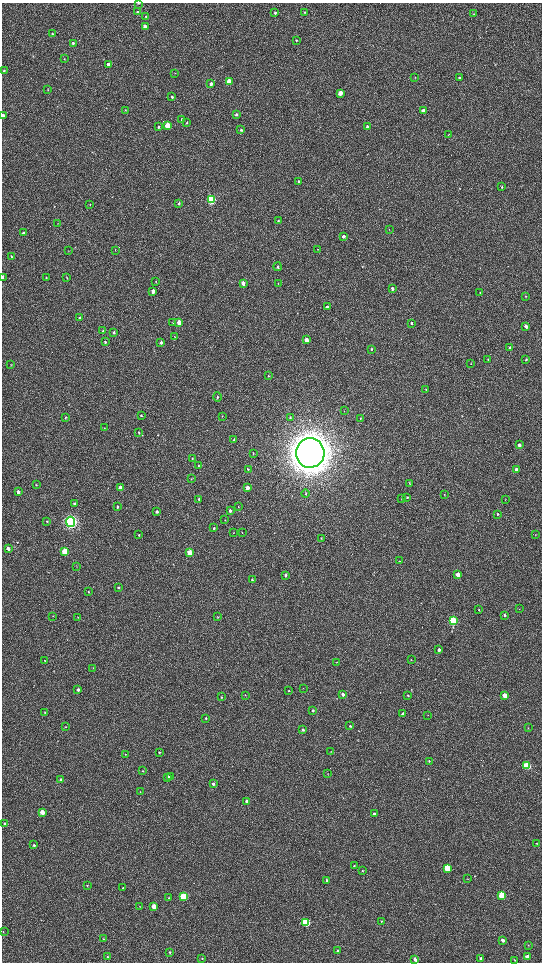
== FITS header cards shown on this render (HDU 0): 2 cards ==
NAXIS1  =                 1080 / length of data axis 1
NAXIS2  =                 1920 / length of data axis 2

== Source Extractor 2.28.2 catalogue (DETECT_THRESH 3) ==
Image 1080 x 1920 px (HDU 0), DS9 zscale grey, zoomed out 1/2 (1 PNG px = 2 x 2 image px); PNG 544 x 964 px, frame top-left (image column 1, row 1919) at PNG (2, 3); each listed source drawn as its Kron ellipse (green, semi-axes under 4 px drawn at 4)
Background 525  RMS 36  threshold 109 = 3 sigma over >= 5 px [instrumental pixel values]
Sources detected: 208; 4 cannot appear on this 1/2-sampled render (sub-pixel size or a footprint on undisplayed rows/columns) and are neither listed nor drawn; the other 204 listed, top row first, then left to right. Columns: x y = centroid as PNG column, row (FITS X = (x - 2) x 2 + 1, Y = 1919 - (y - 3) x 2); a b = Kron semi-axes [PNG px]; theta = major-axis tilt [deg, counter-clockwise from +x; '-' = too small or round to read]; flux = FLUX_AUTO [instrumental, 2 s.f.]
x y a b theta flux
138 3 3 2 - 5.7e+03
137 12 3 3 - 6.9e+03
304 12 3 2 - 5.1e+03
275 13 3 2 - 9.6e+03
474 14 4 3 - 6.1e+03
146 16 3 3 - 6.7e+03
145 26 3 3 - 2.4e+04
52 34 3 3 - 6.2e+03
296 40 3 3 - 6.3e+03
73 43 3 3 - 1.1e+04
64 59 3 2 - 3.6e+03
108 64 3 3 - 3.5e+04
4 71 3 3 - 8.3e+03
175 73 3 2 - 2.8e+03
415 77 3 2 - 2.6e+03
459 78 3 3 - 1.1e+04
229 81 3 3 - 1.4e+05
211 84 3 3 - 2.5e+04
48 90 3 2 - 4.0e+03
340 93 3 3 - 1.0e+05
172 97 4 3 - 8.3e+03
126 110 3 2 - 3.7e+03
424 111 3 3 - 5.8e+04
236 114 3 3 - 1.3e+04
3 116 3 2 - 9.2e+04
182 119 3 3 - 1.3e+04
187 123 3 3 - 5.7e+03
168 126 3 3 - 2.7e+05
158 127 3 3 - 9.5e+03
368 127 3 3 - 3.3e+04
241 130 3 3 - 1.0e+04
448 134 2 1 - 2.5e+03
298 181 3 3 - 1.0e+04
502 187 4 3 - 7.3e+03
211 200 4 3 - 9.1e+05
179 203 3 3 - 1.0e+04
90 205 3 2 - 2.8e+03
278 221 3 3 - 7.7e+03
57 223 2 2 - 2.2e+03
389 229 3 2 - 2.2e+03
23 233 3 3 - 1.7e+04
343 236 3 3 - 2.5e+04
318 249 3 2 - 3.1e+03
115 250 3 2 - 2.9e+03
68 251 3 2 - 2.6e+03
12 257 3 3 - 6.7e+03
278 267 4 3 - 7.7e+03
3 277 3 2 - 8.2e+03
46 278 4 2 - 3.0e+03
67 278 4 3 - 5.4e+03
156 281 3 2 - 3.6e+03
243 283 4 3 - 3.1e+04
278 283 3 2 - 4.0e+03
392 289 3 3 - 2.1e+04
153 291 3 3 - 3.6e+04
480 292 3 2 - 2.7e+03
526 296 3 2 - 3.7e+03
327 307 3 3 - 3.0e+04
80 317 4 3 - 1.1e+04
173 322 3 2 - 4.3e+03
179 322 4 3 - 1.1e+05
411 323 3 3 - 1.0e+04
526 326 3 3 - 4.2e+04
103 331 3 2 - 4.0e+03
114 332 4 3 - 1.2e+04
175 337 3 2 - 4.1e+03
306 340 3 3 - 4.6e+04
105 342 3 2 - 9.8e+03
161 342 4 3 - 1.3e+04
510 347 3 3 - 1.1e+04
371 349 3 3 - 6.2e+03
488 359 3 3 - 5.1e+03
526 359 3 3 - 8.1e+03
471 364 3 2 - 2.9e+03
11 365 3 2 - 3.0e+03
268 376 3 2 - 3.4e+03
426 390 3 3 - 4.2e+03
217 397 5 3 - 9.4e+03
344 411 4 2 - 2.8e+03
141 415 3 3 - 6.4e+03
222 416 2 2 - 2.5e+03
65 417 3 3 - 6.7e+03
290 417 4 3 - 9.0e+03
360 418 3 2 - 4.0e+03
104 428 3 2 - 4.0e+03
139 432 3 3 - 6.1e+03
234 440 3 3 - 8.6e+03
519 445 3 3 - 2.4e+04
253 453 3 2 - 3.3e+03
310 453 14 14 - 2.0e+07
192 458 3 2 - 4.0e+03
198 465 3 2 - 4.8e+03
248 469 3 2 - 4.9e+03
516 469 3 3 - 2.7e+04
191 479 3 2 - 2.7e+03
409 483 3 2 - 4.5e+03
36 485 3 2 - 3.3e+03
121 488 3 3 - 7.5e+04
247 488 3 3 - 6.1e+04
18 492 3 2 - 3.2e+04
305 494 4 3 - 5.3e+03
444 495 4 2 - 3.9e+03
407 497 3 3 - 6.3e+03
402 498 3 2 - 4.0e+03
199 499 3 3 - 1.0e+04
505 499 3 1 - 2.1e+03
75 504 4 3 - 1.9e+04
117 507 3 3 - 1.0e+04
238 507 3 2 - 3.7e+03
230 511 3 3 - 1.8e+04
157 512 3 3 - 1.3e+04
497 514 3 3 - 1.0e+04
225 520 3 2 - 3.5e+03
47 521 3 3 - 6.8e+03
71 522 5 4 - 2.5e+06
214 528 3 2 - 1.0e+04
233 532 3 2 - 4.2e+03
242 532 3 2 - 3.3e+03
139 535 3 3 - 6.0e+03
536 535 3 2 - 2.9e+03
321 538 3 2 - 4.1e+03
8 548 3 3 - 3.3e+04
65 552 4 3 - 4.1e+05
189 553 4 3 - 1.9e+05
400 561 2 2 - 2.7e+03
76 566 4 3 - 5.1e+03
286 575 3 3 - 1.4e+04
458 575 3 3 - 6.8e+04
252 580 4 3 - 8.2e+03
118 588 3 3 - 7.5e+03
88 592 3 3 - 4.5e+03
519 609 3 2 - 2.4e+03
479 610 2 2 - 3.7e+03
505 615 3 3 - 1.0e+04
53 616 2 2 - 2.7e+03
78 617 2 2 - 2.9e+03
218 617 3 2 - 3.6e+03
453 621 3 3 - 8.4e+05
439 650 3 3 - 1.7e+04
411 660 3 2 - 2.7e+03
45 661 3 2 - 4.5e+03
336 662 2 2 - 2.4e+03
93 668 3 2 - 2.7e+03
303 688 3 2 - 2.6e+03
78 690 3 3 - 2.4e+04
289 691 3 2 - 5.5e+03
343 694 3 3 - 2.3e+04
245 695 3 2 - 3.9e+03
408 695 3 2 - 7.1e+03
505 695 3 3 - 7.1e+04
221 697 3 3 - 5.2e+03
313 711 3 2 - 1.1e+04
44 713 3 2 - 2.5e+03
403 714 3 3 - 1.7e+04
428 715 2 2 - 2.6e+03
206 718 4 3 - 5.7e+03
350 726 3 2 - 7.1e+03
66 727 3 2 - 3.7e+03
528 728 2 2 - 3.2e+03
303 730 3 3 - 1.6e+04
331 751 2 2 - 2.5e+03
159 752 2 2 - 6.0e+03
126 754 3 2 - 2.8e+03
429 761 3 2 - 5.9e+03
527 766 4 3 - 4.8e+05
143 771 3 2 - 3.6e+03
328 774 2 2 - 2.1e+03
168 777 3 3 - 4.6e+04
171 777 3 3 - 1.7e+04
61 780 3 3 - 1.8e+04
213 784 3 3 - 1.2e+04
140 792 3 2 - 2.9e+03
247 801 3 3 - 3.2e+04
42 812 3 3 - 1.0e+05
374 814 3 3 - 1.8e+04
5 824 3 2 - 1.2e+04
537 843 3 2 - 3.0e+03
34 845 3 3 - 7.7e+03
354 866 2 2 - 3.5e+03
447 868 3 3 - 3.8e+05
362 871 2 2 - 3.4e+03
467 879 2 2 - 3.0e+03
327 880 3 2 - 1.6e+04
87 886 3 2 - 3.9e+03
122 888 2 2 - 4.3e+03
183 896 3 3 - 4.2e+05
502 896 4 3 - 2.6e+05
169 898 3 2 - 3.9e+03
140 906 3 2 - 3.2e+03
154 906 3 3 - 1.2e+05
381 921 3 3 - 4.7e+03
306 923 4 3 - 5.7e+05
3 932 3 2 - 2.7e+03
103 939 3 3 - 4.7e+03
503 940 3 3 - 2.3e+04
528 945 3 3 - 4.0e+03
338 951 3 2 - 1.1e+04
170 952 3 3 - 8.8e+03
107 956 3 3 - 5.9e+03
527 957 4 3 - 5.4e+04
202 958 3 2 - 4.4e+03
415 959 3 3 - 2.2e+04
481 959 3 3 - 2.4e+04
514 960 3 2 - 3.5e+03
At the frame edge (FLAGS 8, measured only in part): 3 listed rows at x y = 138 3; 3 116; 3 277
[4 sub-pixel or undisplayed-footprint detections neither listed nor drawn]